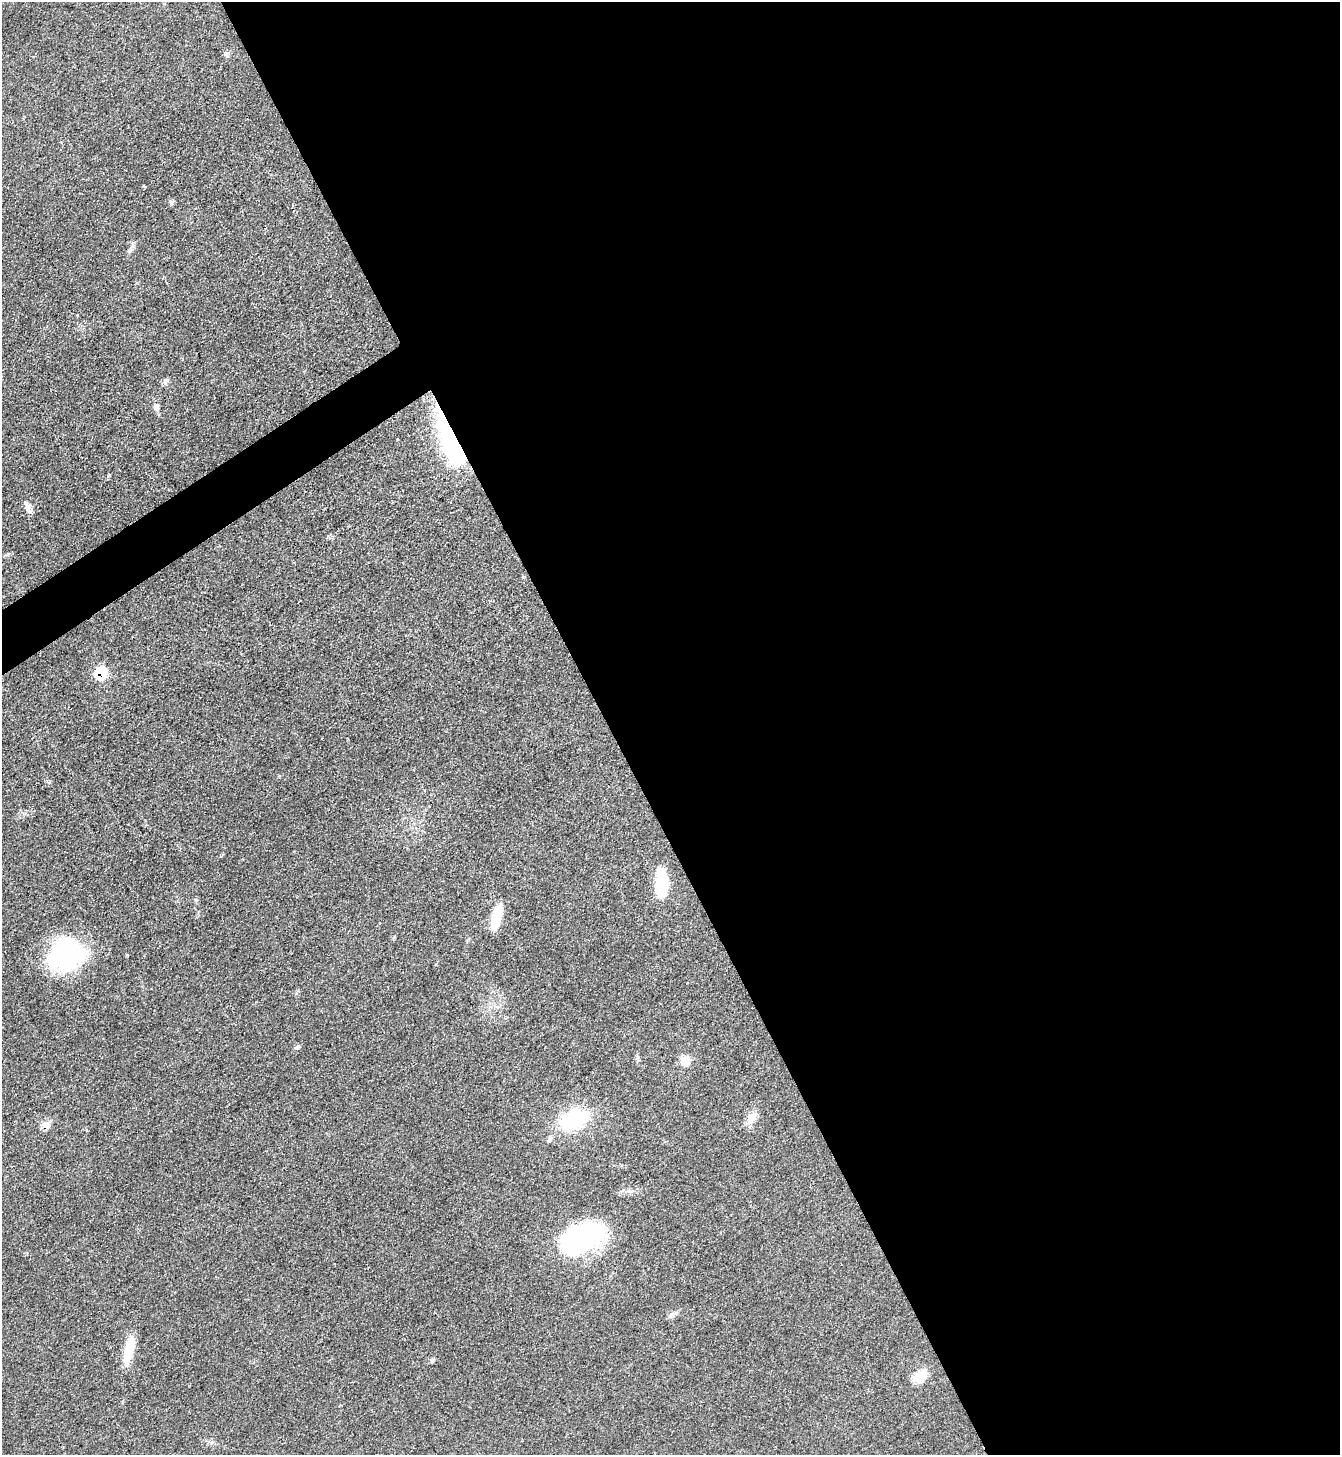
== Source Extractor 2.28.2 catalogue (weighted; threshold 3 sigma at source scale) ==
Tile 8 of 4 x 4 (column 4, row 2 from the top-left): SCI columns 4171-5508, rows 2905-4357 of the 5801 x 5809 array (HDU 1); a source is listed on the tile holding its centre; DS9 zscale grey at full resolution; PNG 1342 x 1457 px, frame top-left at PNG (2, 2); no overlay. Shown black and unused: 56% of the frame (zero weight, under 2 of 3 exposures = <1% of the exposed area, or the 3 px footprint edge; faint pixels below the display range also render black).
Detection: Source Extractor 2.28.2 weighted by HDU 2 'WHT'; one run over the whole footprint, this tile lists its part. Background 0.0505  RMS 0.0069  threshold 0.0312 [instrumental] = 3 sigma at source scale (4.5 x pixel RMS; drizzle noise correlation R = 1.50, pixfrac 1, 0.05/0.05 arcsec/px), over >= 5 px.
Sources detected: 29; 1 inside a brighter object's white glare — not listed; the other 28 listed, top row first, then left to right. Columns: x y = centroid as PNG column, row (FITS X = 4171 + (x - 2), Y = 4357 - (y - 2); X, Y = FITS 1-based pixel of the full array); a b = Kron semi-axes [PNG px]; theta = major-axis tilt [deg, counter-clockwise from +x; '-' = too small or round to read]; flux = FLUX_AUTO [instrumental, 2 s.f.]
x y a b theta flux
226 53 8 6 -34 1.8
144 186 3 3 - 0.87
171 203 6 4 -45 1.2
132 245 13 5 80 2.5
77 316 3 3 - 0.65
166 380 9 6 43 2.1
156 407 11 8 -82 3.2
397 439 3 3 - 1.3
450 441 67 18 -68 78
28 508 15 7 -67 4.2
101 673 8 8 - 27
661 883 27 11 90 35
196 900 5 4 - 0.93
496 917 25 8 75 21
66 954 38 29 22 98
127 955 3 3 - 1.1
297 1047 8 5 22 1.3
638 1059 8 6 -74 1.6
685 1061 13 12 - 6.8
751 1118 20 10 58 6.6
574 1120 27 17 22 54
45 1125 8 7 - 7.7
550 1139 9 6 63 1.9
577 1240 53 25 22 110
672 1315 13 6 29 2.7
129 1349 34 10 78 19
433 1360 7 4 45 1.1
920 1376 17 13 31 11
Overlapping masked pixels (flux is a lower limit): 3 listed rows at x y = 450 441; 101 673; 45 1125
Unlisted compact peaks at least as high as the median listed source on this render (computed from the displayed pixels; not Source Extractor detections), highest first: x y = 109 475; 394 937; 279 776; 221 856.